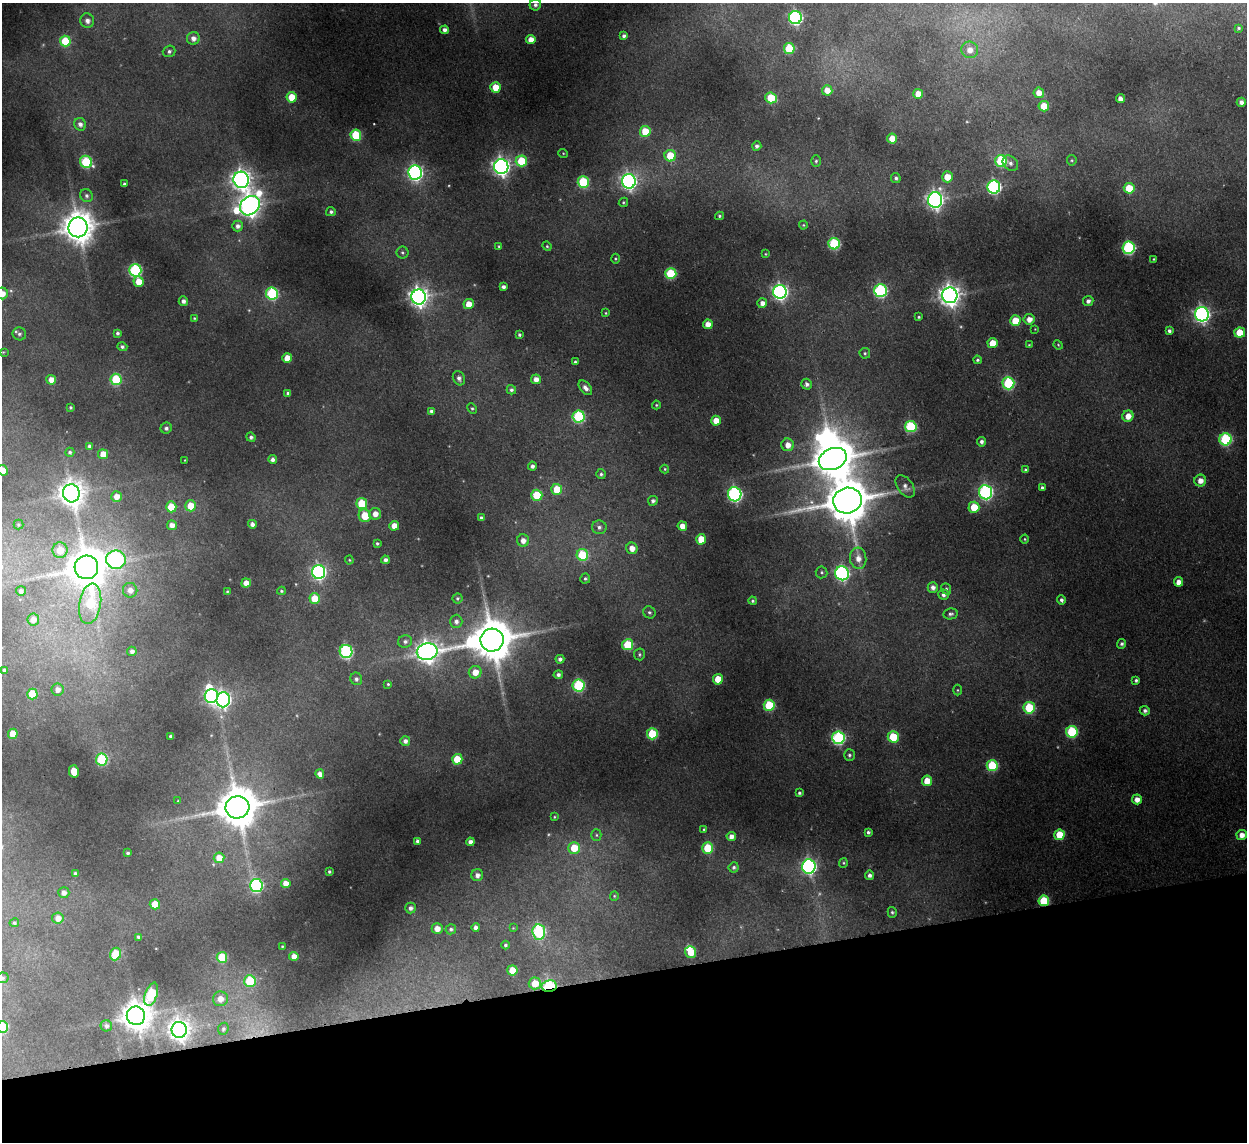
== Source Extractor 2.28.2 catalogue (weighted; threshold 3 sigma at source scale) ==
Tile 14 of 4 x 4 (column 2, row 4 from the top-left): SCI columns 1297-2541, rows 154-1293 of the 5082 x 4980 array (HDU 1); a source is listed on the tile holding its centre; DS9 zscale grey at full resolution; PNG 1249 x 1144 px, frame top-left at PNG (2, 3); each listed source drawn as its Kron ellipse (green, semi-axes under 4 px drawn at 4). Shown black and unused: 15% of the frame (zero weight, under 2 of 3 exposures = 3% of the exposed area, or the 3 px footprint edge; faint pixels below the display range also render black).
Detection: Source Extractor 2.28.2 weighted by HDU 2 'WHT'; one run over the whole footprint, this tile lists its part. Background 0.189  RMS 0.016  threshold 0.0721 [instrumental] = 3 sigma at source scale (4.5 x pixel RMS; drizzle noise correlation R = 1.50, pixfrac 1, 0.05/0.05 arcsec/px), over >= 5 px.
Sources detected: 292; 3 too faint to see at this stretch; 3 inside a brighter object's white glare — neither listed nor drawn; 1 inside a brighter listed object's ellipse — not listed separately; the other 285 listed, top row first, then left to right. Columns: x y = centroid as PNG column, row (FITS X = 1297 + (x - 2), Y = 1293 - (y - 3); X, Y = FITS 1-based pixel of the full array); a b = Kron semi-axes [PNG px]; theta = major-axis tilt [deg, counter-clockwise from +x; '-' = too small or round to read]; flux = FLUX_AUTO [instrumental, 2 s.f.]
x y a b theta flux
535 5 6 5 - 5.3
795 18 6 6 - 270
87 21 7 7 - 8.5
1239 28 4 3 - 2.1
445 30 4 4 - 6.7
624 36 4 4 - 4.3
193 38 6 6 - 8.7
531 39 5 4 - 14
65 41 5 5 - 61
789 48 5 5 - 77
970 50 8 8 - 14
169 51 6 5 - 4.2
495 87 5 5 - 28
827 90 5 5 - 14
1039 93 5 5 - 15
918 94 5 5 - 20
292 97 5 5 - 33
771 98 5 5 - 57
1120 99 4 4 - 9.2
1241 102 4 4 - 8.1
1044 106 5 5 - 35
80 124 6 5 - 6.5
645 131 5 5 - 38
356 135 5 5 - 92
892 138 5 5 - 21
757 146 4 4 - 4.6
563 153 5 3 - 1.4
670 156 6 5 - 46
1072 160 5 4 - 2.1
521 161 5 5 - 63
816 161 6 5 - 3
1001 161 6 5 - 120
86 162 6 6 - 110
1010 163 9 6 -43 5.9
501 167 7 7 - 730
415 173 7 7 - 430
947 177 5 5 - 22
896 178 5 5 - 4
241 180 8 7 - 960
629 181 7 7 - 550
583 182 5 5 - 110
124 184 4 3 - 3.1
994 187 6 6 - 290
1129 188 5 5 - 42
86 196 6 6 - 4.9
935 200 7 7 - 650
623 202 5 4 - 2
250 206 11 8 43 1300
331 212 5 4 - 3.7
719 216 4 3 - 2.3
803 225 4 4 - 1.6
238 226 5 5 - 6.4
78 227 10 9 - 2900
834 244 6 5 - 140
499 246 4 3 - 1.7
547 246 5 4 - 1.8
1129 248 6 6 - 220
402 253 6 6 - 3
765 254 4 3 - 1.1
615 259 5 3 - 1.9
1154 259 3 3 - 1.3
135 270 6 6 - 200
671 273 5 5 - 92
138 282 5 5 - 23
503 287 4 4 - 5.9
880 290 6 6 - 230
780 292 7 6 - 480
2 293 6 5 - 12
272 293 6 6 - 150
950 295 8 7 - 1100
419 297 7 7 - 870
183 301 5 4 - 6.3
1088 301 5 5 - 5.9
762 303 5 5 - 10
469 304 5 5 - 21
606 313 4 4 - 1.9
1202 314 7 7 - 510
919 317 4 3 - 2.4
194 318 4 4 - 1.7
1029 319 5 5 - 12
1015 321 5 5 - 40
708 324 5 5 - 13
1035 329 3 3 - 0.98
1169 331 4 3 - 4.4
117 333 4 4 - 3.4
1240 333 5 5 - 33
19 334 7 6 - 4.3
519 335 4 4 - 2.8
993 343 5 5 - 31
1029 345 4 4 - 1.4
1058 345 5 4 - 1.6
122 347 5 4 - 3.8
3 352 4 3 - 1.2
865 353 5 5 - 2.6
287 358 5 5 - 24
977 360 4 4 - 2.6
575 362 4 3 - 2.4
459 378 7 5 -61 6.1
116 379 6 5 - 91
536 379 5 5 - 10
51 380 5 4 - 13
1008 383 6 6 - 130
807 384 5 5 - 5.5
585 388 8 5 -50 7.5
511 390 5 4 - 3.7
288 393 4 4 - 3.7
656 405 4 4 - 1.7
71 407 3 3 - 2.4
472 409 5 4 - 2.2
431 411 4 4 - 4.9
579 416 6 6 - 150
1128 416 6 5 - 14
716 421 5 5 - 21
911 427 6 5 - 130
166 428 6 5 - 4.5
251 437 5 4 - 4.3
1225 439 6 6 - 150
982 442 5 4 - 5
788 445 6 6 - 14
89 446 4 3 - 4.1
70 452 4 4 - 3.1
103 454 5 5 - 19
833 459 14 10 23 4900
185 460 3 2 - 0.86
273 460 4 4 - 6
532 466 4 4 - 5.1
665 469 4 4 - 1.8
3 470 5 5 - 18
1025 470 4 3 - 2.6
601 474 5 5 - 3.2
1200 481 6 6 - 12
905 486 12 7 -53 8.8
1042 488 3 3 - 3.2
557 489 5 5 - 38
986 492 7 6 - 290
71 493 9 8 - 1700
735 494 7 7 - 300
537 495 5 5 - 49
117 496 5 5 - 14
847 500 14 12 14 6500
653 501 5 5 - 4.4
362 504 5 5 - 57
191 506 5 5 - 34
171 507 5 5 - 35
974 507 5 5 - 33
375 514 6 6 - 12
365 516 6 6 - 36
481 518 4 3 - 4.2
252 524 4 4 - 6.3
18 525 5 5 - 2.1
172 525 5 5 - 9.6
394 526 5 5 - 15
682 526 5 4 - 16
599 527 7 7 - 5.3
701 539 5 5 - 27
1025 539 4 4 - 1.8
523 541 6 6 - 9.5
377 543 3 3 - 2.3
632 548 5 5 - 13
60 550 7 7 - 29
582 555 6 5 - 77
858 558 11 8 -86 15
116 560 10 9 - 220
349 560 4 4 - 1.6
385 560 4 4 - 5.2
86 567 12 12 - 4500
319 572 7 6 - 360
821 572 6 6 - 3.3
842 573 7 7 - 320
585 579 5 5 - 2.7
1178 582 5 4 - 11
246 583 4 4 - 12
933 587 5 5 - 6.7
946 589 6 5 - 2.3
130 590 7 7 - 11
21 591 5 5 - 4.8
227 591 3 2 - 1.3
281 591 4 4 - 2.2
943 595 5 5 - 6.1
457 598 5 5 - 2.7
315 599 5 5 - 40
1061 600 5 4 - 4
753 601 4 4 - 2.5
90 604 20 11 81 69
649 612 6 5 - 3.6
950 614 7 5 9 4
33 620 6 6 - 11
456 621 6 6 - 6.3
492 640 11 11 - 5900
405 641 7 6 - 4.8
1122 644 5 4 - 3.8
628 645 5 5 - 71
132 651 5 4 - 5.5
346 652 6 6 - 200
427 652 10 8 11 1100
639 654 6 5 - 2.9
560 659 4 4 - 4.9
4 670 4 3 - 3.2
475 672 6 6 - 19
558 675 5 4 - 5.4
356 679 6 6 - 4.2
718 679 5 5 - 34
1136 680 4 4 - 3.2
388 684 3 3 - 1.8
579 685 6 6 - 150
57 689 6 6 - 9.2
958 690 5 3 - 1.6
32 694 5 5 - 53
211 696 7 6 - 370
223 700 7 7 - 430
769 705 5 5 - 82
1029 708 5 5 - 93
1145 711 5 4 - 4.7
1072 732 6 6 - 110
13 734 5 5 - 25
652 734 5 5 - 74
171 736 3 3 - 3.2
893 737 5 5 - 51
838 738 6 6 - 230
405 741 5 5 - 6.2
849 755 5 5 - 3.4
102 759 6 6 - 120
457 759 5 5 - 42
992 766 5 5 - 94
74 771 6 4 -77 23
320 774 5 4 - 9.1
927 781 5 5 - 23
799 793 3 3 - 2.6
1137 799 5 5 - 12
178 801 4 3 - 1.2
237 807 12 11 - 5300
554 817 4 3 - 1.5
704 829 4 3 - 1.7
868 832 4 3 - 3.4
596 835 5 5 - 2.7
1059 835 5 5 - 41
1242 835 5 5 - 12
731 837 4 4 - 9
417 841 4 3 - 4.1
470 842 4 4 - 7.4
574 848 6 6 - 36
708 848 5 5 - 67
128 853 4 3 - 3.4
219 858 5 5 - 18
843 863 5 4 - 2
809 866 7 6 - 390
734 867 5 5 - 3.7
329 872 3 3 - 2.4
75 873 4 4 - 3.3
477 875 6 6 - 8.2
870 875 5 4 - 6
286 884 5 4 - 17
256 885 6 6 - 240
64 893 5 5 - 7.7
614 896 5 4 - 1.8
1044 901 5 5 - 74
155 904 5 5 - 27
410 908 5 5 - 5.7
892 912 5 4 - 2.8
58 918 6 5 - 13
14 923 4 4 - 2.3
476 927 4 4 - 6.1
437 928 5 5 - 13
513 928 3 3 - 1.1
451 929 5 5 - 3.5
539 932 7 6 - 160
139 937 4 3 - 4.3
505 945 4 4 - 3
282 946 3 2 - 1.3
691 952 6 5 - 33
115 954 6 5 - 55
294 956 4 4 - 12
222 957 5 5 - 65
512 970 5 5 - 29
2 978 7 5 11 3.4
250 981 6 6 - 66
535 983 6 6 - 29
549 986 7 6 - 130
151 994 12 6 71 100
220 999 7 7 - 14
136 1016 9 9 - 2400
106 1026 6 5 - 5.2
2 1027 5 5 - 95
223 1029 6 5 - 3.3
179 1030 8 7 - 1100
Overlapping masked pixels (flux is a lower limit): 2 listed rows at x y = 1044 901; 549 986
Isophote crosses this tile's border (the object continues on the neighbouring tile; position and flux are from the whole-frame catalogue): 4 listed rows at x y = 2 293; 3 470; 2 978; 2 1027